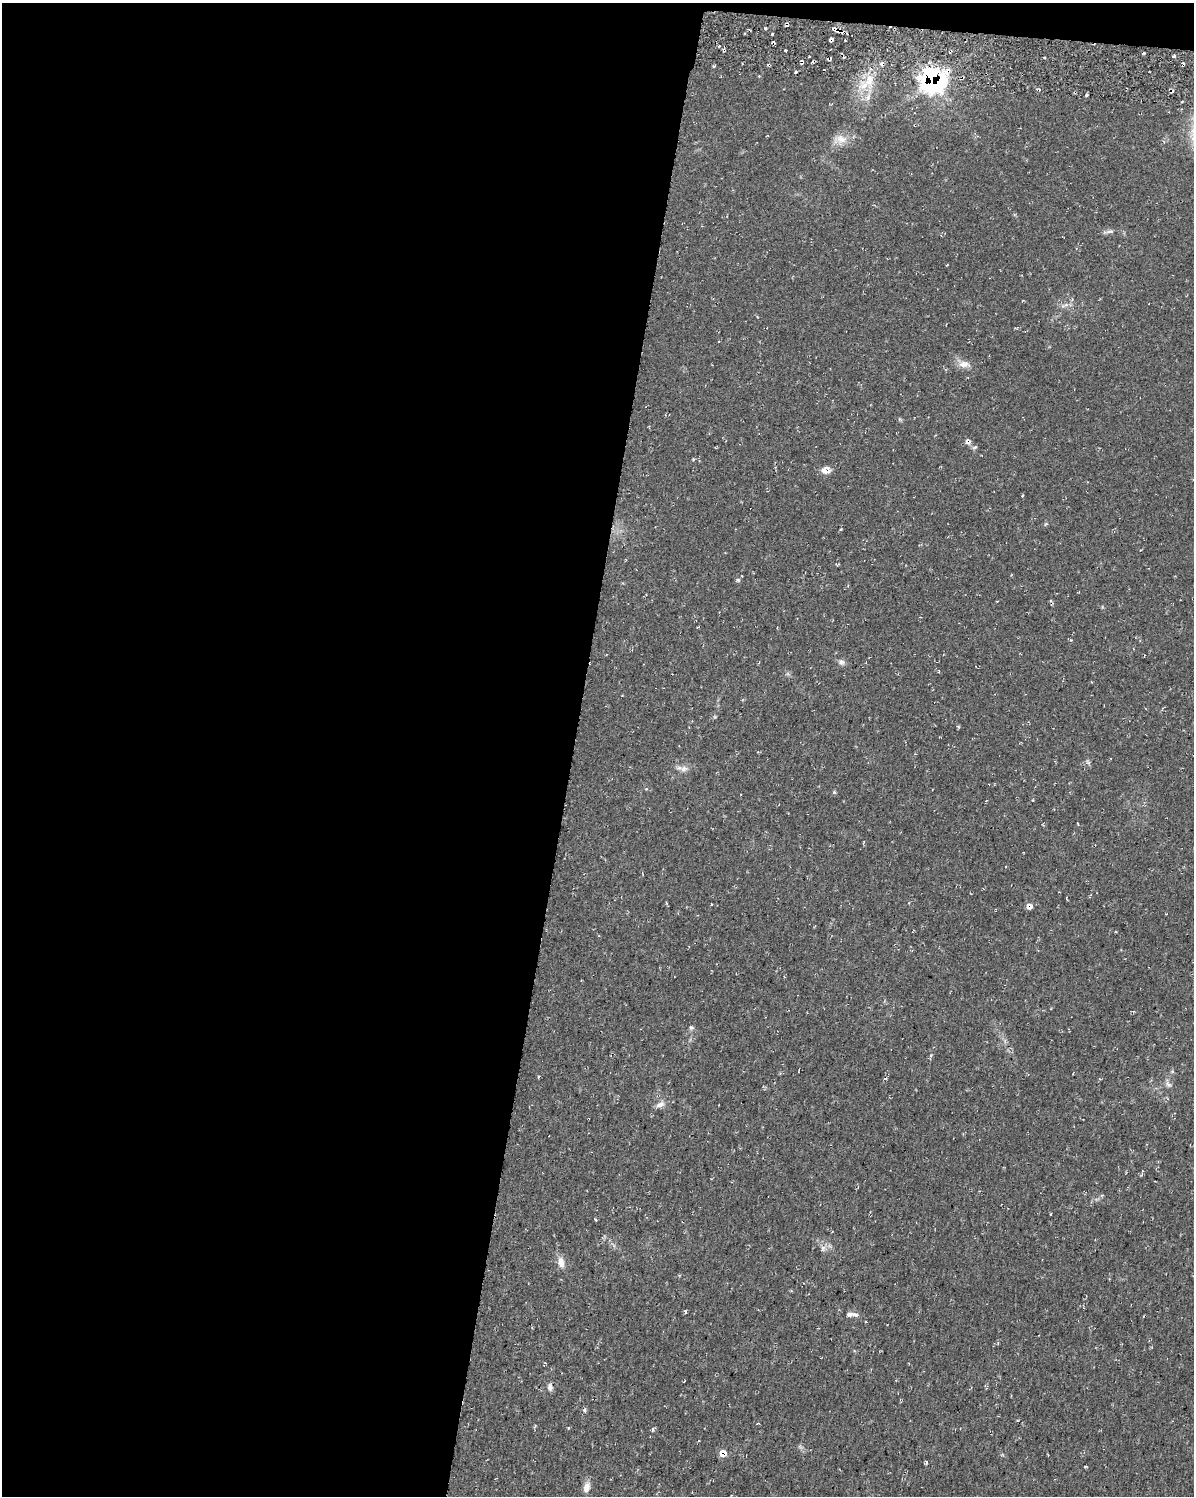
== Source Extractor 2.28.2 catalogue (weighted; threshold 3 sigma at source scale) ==
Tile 1 of 4 x 3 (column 1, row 1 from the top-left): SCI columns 7-1198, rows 3270-4763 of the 4783 x 5045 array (HDU 1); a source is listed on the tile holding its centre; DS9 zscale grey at full resolution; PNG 1196 x 1498 px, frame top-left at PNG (2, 3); no overlay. Shown black and unused: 49% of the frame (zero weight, under 2 of 3 exposures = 2% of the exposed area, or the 3 px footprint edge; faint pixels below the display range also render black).
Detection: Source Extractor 2.28.2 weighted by HDU 2 'WHT'; one run over the whole footprint, this tile lists its part. Background 0.035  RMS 0.0055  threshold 0.0246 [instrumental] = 3 sigma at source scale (4.5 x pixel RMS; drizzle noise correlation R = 1.50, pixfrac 1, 0.0396/0.0396 arcsec/px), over >= 5 px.
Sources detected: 54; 3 cosmic-ray / hot-pixel residue — not listed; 2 inside a brighter listed object's ellipse — not listed separately; the other 49 listed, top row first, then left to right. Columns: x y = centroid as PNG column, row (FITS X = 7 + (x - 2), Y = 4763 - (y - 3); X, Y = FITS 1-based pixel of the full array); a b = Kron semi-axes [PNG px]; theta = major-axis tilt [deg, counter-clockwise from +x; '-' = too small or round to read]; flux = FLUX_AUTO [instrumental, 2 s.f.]
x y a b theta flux
787 24 5 3 - 1.1
836 30 11 5 -18 4.6
772 34 2 2 - 0.74
831 39 4 3 - 5
773 43 4 3 - 0.96
1144 53 3 2 - 0.79
809 56 2 2 - 0.6
1174 56 4 3 - 1
829 59 5 4 - 1.2
802 62 5 3 - 1.3
714 66 4 3 - 0.73
796 72 3 2 - 0.82
759 76 3 3 - 0.46
932 81 13 12 - 220
864 85 18 16 16 12
1087 95 3 3 - 0.78
841 139 18 11 -10 6.1
1110 231 11 5 8 1.7
964 364 15 9 0 4.2
968 441 8 7 - 1.9
975 447 8 4 26 0.89
825 470 10 9 - 4.2
1022 495 4 3 - 0.47
738 580 5 5 - 0.85
1071 640 4 3 - 0.65
841 662 8 7 - 1.8
958 727 5 3 - 0.7
684 768 11 8 21 2.8
834 792 5 5 - 0.74
712 904 3 2 - 0.37
1029 906 6 6 - 3.1
691 1028 6 5 - 1.1
930 1056 8 3 77 0.78
1168 1085 9 6 -39 1.8
660 1105 13 7 28 2.7
1051 1214 3 2 - 0.41
595 1219 3 3 - 0.89
823 1248 10 5 55 1.7
561 1262 14 8 -77 4.6
685 1312 5 3 - 0.86
851 1314 19 6 0 2.8
550 1387 10 7 -85 2
585 1410 5 4 - 1.1
568 1428 5 3 - 0.45
653 1429 7 3 89 0.69
723 1453 7 7 - 5.9
926 1462 4 3 - 1.1
1085 1466 4 2 - 0.51
586 1487 13 8 76 4.3
Overlapping masked pixels (flux is a lower limit): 10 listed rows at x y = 787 24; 836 30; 831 39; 773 43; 829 59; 802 62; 932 81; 968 441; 1029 906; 723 1453